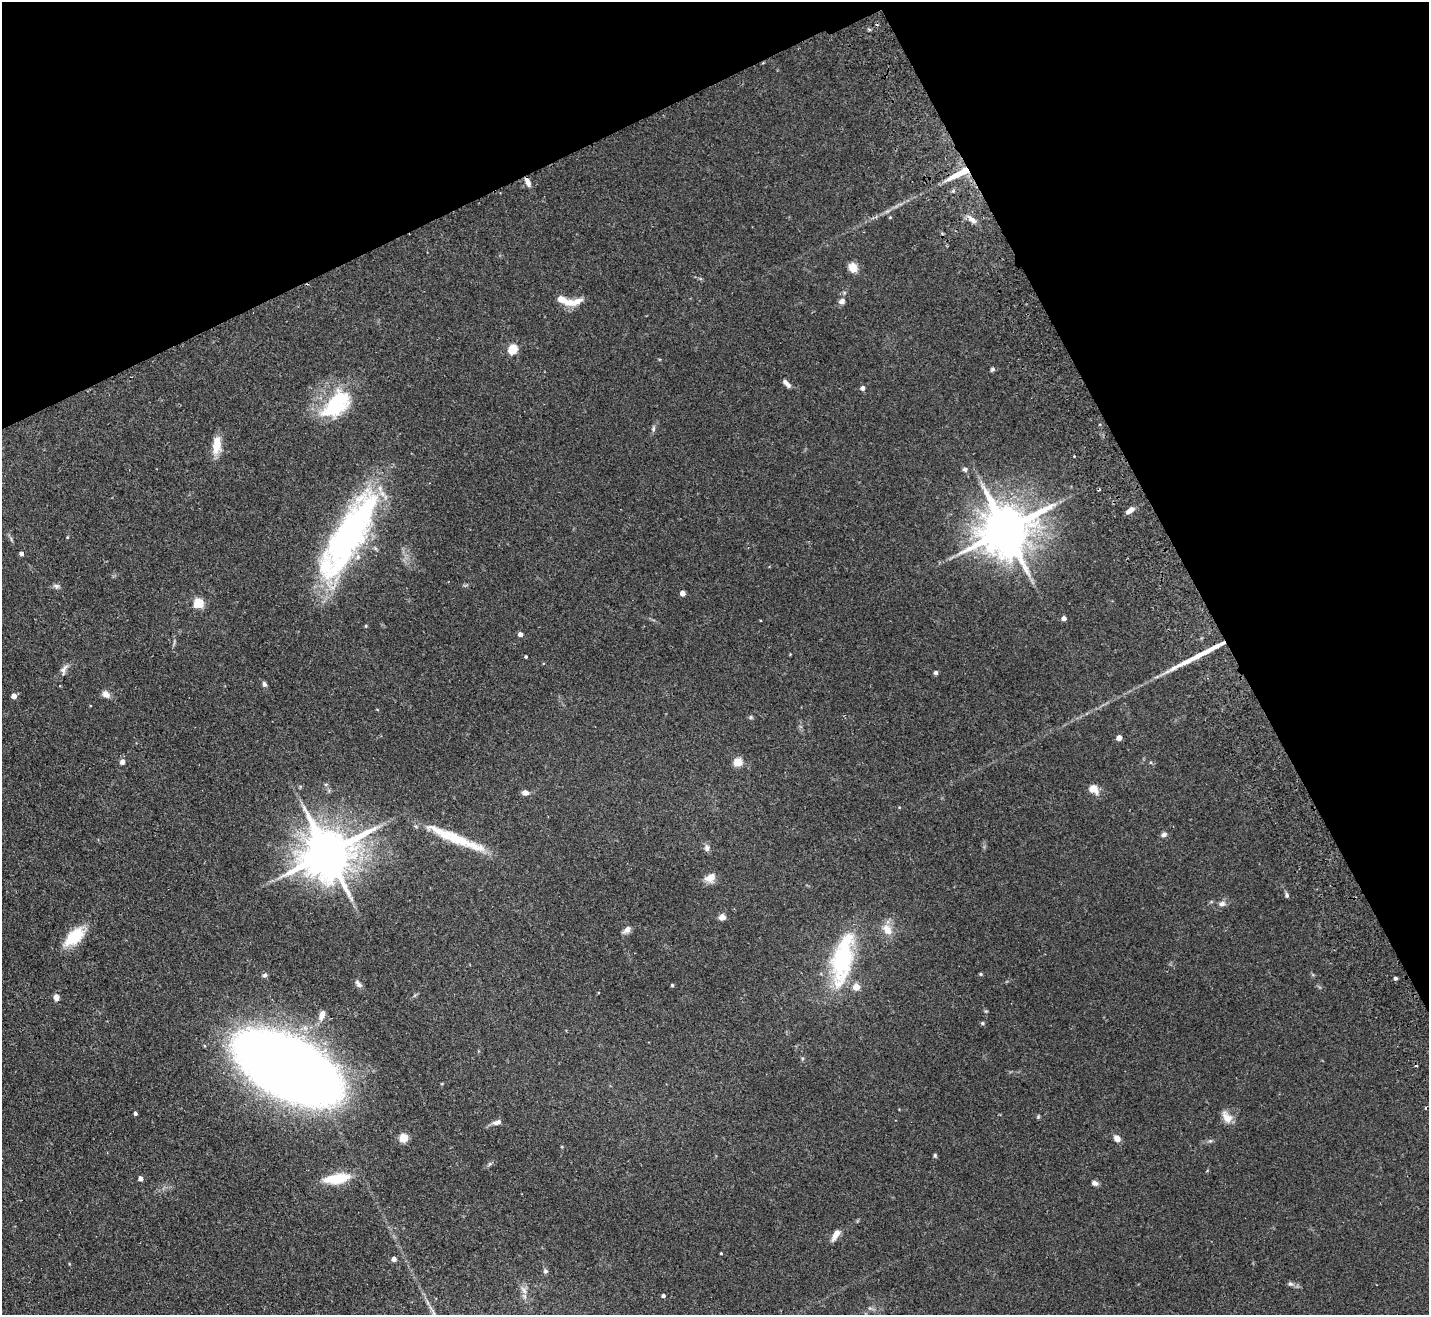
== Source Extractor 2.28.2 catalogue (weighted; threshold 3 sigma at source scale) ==
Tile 3 of 4 x 4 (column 3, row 1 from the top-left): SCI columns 2909-4335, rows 4259-5571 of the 5815 x 5758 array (HDU 1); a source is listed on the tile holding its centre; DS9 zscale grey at full resolution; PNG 1431 x 1317 px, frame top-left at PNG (2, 2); no overlay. Shown black and unused: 25% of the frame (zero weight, under 2 of 3 exposures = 3% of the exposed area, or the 3 px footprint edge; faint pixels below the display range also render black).
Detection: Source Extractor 2.28.2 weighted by HDU 2 'WHT'; one run over the whole footprint, this tile lists its part. Background 0.0802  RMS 0.0065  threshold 0.0291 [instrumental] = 3 sigma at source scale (4.5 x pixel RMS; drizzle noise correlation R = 1.50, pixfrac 1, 0.05/0.05 arcsec/px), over >= 5 px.
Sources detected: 87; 4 cosmic-ray / hot-pixel residue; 1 long thin detection or spike segment (spike, bleed or trail) — not listed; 4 inside a brighter listed object's ellipse — not listed separately; the other 78 listed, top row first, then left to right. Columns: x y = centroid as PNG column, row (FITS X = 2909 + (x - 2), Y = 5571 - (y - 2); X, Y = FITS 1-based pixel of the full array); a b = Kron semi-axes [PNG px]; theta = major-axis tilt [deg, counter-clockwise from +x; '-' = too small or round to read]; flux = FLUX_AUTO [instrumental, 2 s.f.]
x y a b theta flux
960 173 31 6 27 15
527 182 13 5 -66 3.2
890 217 5 3 - 0.51
972 220 15 6 -36 3.8
853 267 10 9 - 6.3
561 299 15 8 -33 6.6
577 301 19 8 26 6
842 301 9 7 27 2.4
513 349 5 5 - 35
992 369 6 5 - 1.1
786 383 10 4 -45 2.9
863 388 5 5 - 2.5
336 404 43 25 45 45
653 429 8 5 84 1.4
217 445 23 10 86 9.5
1074 456 2 2 - 0.61
965 469 7 6 - 1.5
1130 510 11 5 34 3.8
1006 530 16 13 29 3200
349 534 105 31 61 190
67 537 4 3 - 0.51
21 554 4 4 - 2
56 586 9 6 -9 1.8
682 593 4 4 - 5.1
198 603 5 5 - 39
1064 618 5 4 - 2.2
520 634 4 4 - 2.5
526 657 3 3 - 0.76
64 670 15 8 68 3.2
936 673 4 4 - 1.7
264 684 6 5 - 1.6
106 694 12 8 -40 3.3
14 696 5 4 - 3.9
751 717 6 5 - 0.9
1119 738 4 4 - 5.1
122 762 5 5 - 3.5
738 762 5 5 - 27
1093 789 12 9 -42 5.9
525 792 8 6 -11 2.9
1164 835 7 6 - 2.2
457 838 55 14 -23 26
707 848 10 7 -78 2.2
327 853 16 13 28 3300
710 878 13 9 31 6
1287 895 7 5 -83 1.3
1222 904 9 7 4 2.4
722 917 8 7 - 2.7
627 930 9 6 41 3.6
887 930 14 10 -57 7.3
75 936 21 11 43 25
842 959 54 19 78 73
981 974 4 4 - 0.79
265 975 6 5 - 1.6
1395 978 4 4 - 1.3
358 984 12 6 -49 2.2
672 985 4 4 - 0.83
856 987 5 4 - 11
56 997 6 6 - 3.4
322 1015 13 7 68 4.7
982 1023 5 4 - 0.88
288 1068 88 43 -28 950
135 1113 4 3 - 2.3
1038 1117 6 4 79 0.74
1227 1117 18 10 -56 5.7
497 1122 11 6 15 3.1
403 1138 5 5 - 30
1117 1138 9 6 -50 3.7
935 1155 6 4 -70 0.85
140 1178 4 4 - 3
337 1178 31 11 9 18
1095 1183 7 6 - 2.3
836 1234 14 6 59 5
721 1253 3 3 - 0.54
394 1259 4 4 - 3.2
545 1271 7 6 - 1.3
1290 1284 7 6 - 1.6
524 1290 13 6 -56 2.9
663 1296 4 4 - 1.4
Overlapping masked pixels (flux is a lower limit): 2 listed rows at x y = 960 173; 527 182